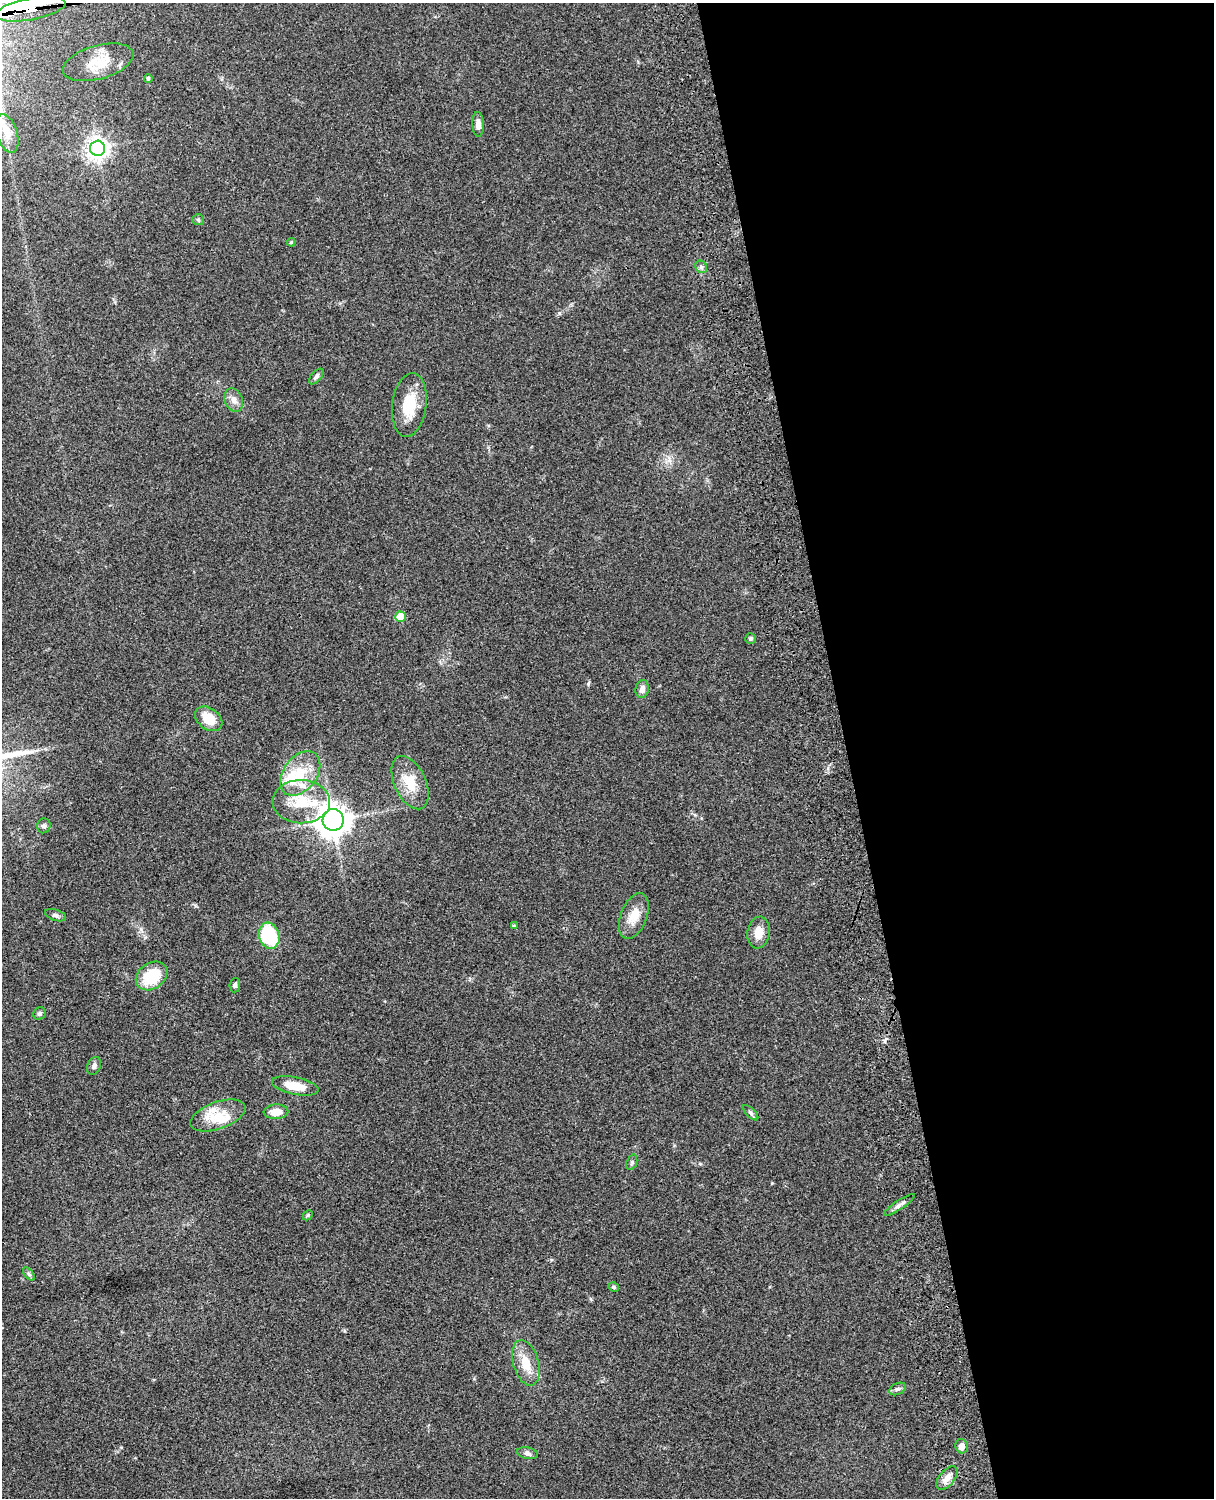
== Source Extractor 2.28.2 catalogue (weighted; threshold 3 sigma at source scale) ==
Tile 8 of 4 x 3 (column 4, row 2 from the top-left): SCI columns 3758-4969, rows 1773-3268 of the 5088 x 4927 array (HDU 1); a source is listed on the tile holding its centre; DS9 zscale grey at full resolution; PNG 1216 x 1500 px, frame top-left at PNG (2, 3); each listed source drawn as its Kron ellipse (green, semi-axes under 4 px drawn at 4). Shown black and unused: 30% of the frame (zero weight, under 3 of 4 exposures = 6% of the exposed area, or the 3 px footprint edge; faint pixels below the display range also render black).
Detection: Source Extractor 2.28.2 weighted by HDU 2 'WHT'; one run over the whole footprint, this tile lists its part. Background 0.0774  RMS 0.0058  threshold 0.0259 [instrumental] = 3 sigma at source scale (4.5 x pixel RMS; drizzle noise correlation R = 1.50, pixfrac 1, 0.05/0.05 arcsec/px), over >= 5 px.
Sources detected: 51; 2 cosmic-ray / hot-pixel residue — neither listed nor drawn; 5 inside a brighter listed object's ellipse — not listed separately; the other 44 listed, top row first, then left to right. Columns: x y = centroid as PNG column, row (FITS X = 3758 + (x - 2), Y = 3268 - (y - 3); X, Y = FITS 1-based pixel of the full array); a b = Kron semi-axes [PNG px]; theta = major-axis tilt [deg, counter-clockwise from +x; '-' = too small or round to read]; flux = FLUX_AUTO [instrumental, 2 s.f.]
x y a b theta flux
30 9 36 11 11 1300
98 62 36 16 16 14
148 78 4 4 - 1.1
478 124 12 6 -88 3.4
7 134 20 10 -72 6.3
97 148 7 7 - 390
198 220 6 5 - 0.91
291 242 4 4 - 0.81
701 267 7 5 -47 1.4
316 377 9 5 49 1.5
234 400 12 8 -68 3.5
409 405 32 17 83 18
401 617 5 5 - 14
751 638 5 5 - 1
642 689 9 6 82 2.7
209 719 15 10 -36 12
300 773 25 16 52 18
410 783 28 15 -66 14
301 802 29 21 -1 22
333 820 10 10 - 890
44 826 7 6 - 1.4
56 915 11 5 -18 1.8
634 916 24 13 69 9.4
514 925 3 3 - 0.55
758 932 16 11 81 7.1
269 936 13 10 -71 41
152 976 17 13 34 21
235 985 7 5 85 1.4
39 1014 6 6 - 1.1
94 1066 9 6 68 1.9
295 1086 24 8 -12 11
276 1112 12 7 3 7
751 1113 10 4 -45 1.2
218 1115 29 13 20 14
632 1162 8 5 71 1
899 1205 18 4 34 2.5
308 1215 6 4 45 0.71
29 1274 8 4 -53 1
614 1287 5 4 - 0.96
526 1363 23 13 -73 11
897 1389 9 5 25 1.5
962 1446 7 6 - 3.8
527 1453 10 6 -13 1.7
947 1478 14 7 51 4.6
Overlapping masked pixels (flux is a lower limit): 1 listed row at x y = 30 9
Isophote crosses this tile's border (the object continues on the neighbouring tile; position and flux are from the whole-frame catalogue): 1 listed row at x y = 30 9
Unlisted compact peaks at least as high as the median listed source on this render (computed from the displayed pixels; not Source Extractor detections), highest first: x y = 588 684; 559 313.